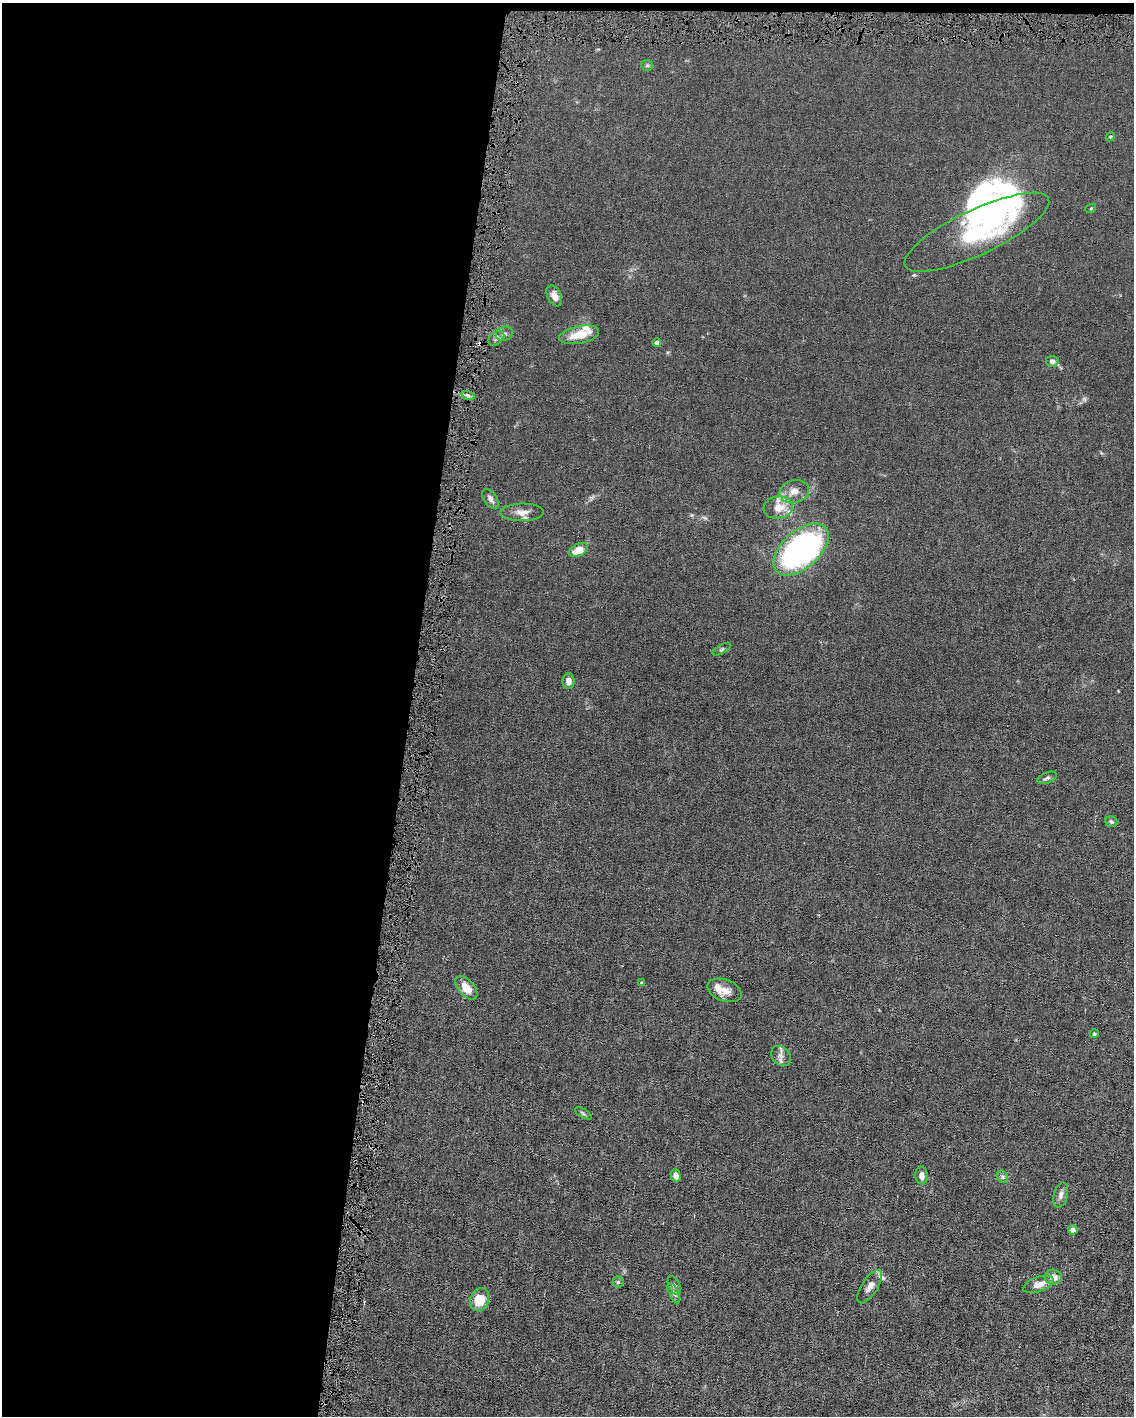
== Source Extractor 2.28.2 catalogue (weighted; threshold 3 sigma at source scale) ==
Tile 1 of 4 x 3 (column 1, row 1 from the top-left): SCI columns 1-1132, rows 2935-4348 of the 4530 x 4563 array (HDU 1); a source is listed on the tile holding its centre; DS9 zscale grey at full resolution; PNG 1136 x 1418 px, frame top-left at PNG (2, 3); each listed source drawn as its Kron ellipse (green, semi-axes under 4 px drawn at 4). Shown black and unused: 37% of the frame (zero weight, under 4 of 8 exposures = <1% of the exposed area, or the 3 px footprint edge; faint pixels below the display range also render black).
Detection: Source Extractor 2.28.2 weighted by HDU 2 'WHT'; one run over the whole footprint, this tile lists its part. Background 0.0155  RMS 0.0024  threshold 0.00961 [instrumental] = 3 sigma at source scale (4.09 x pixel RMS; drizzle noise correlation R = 1.36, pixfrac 0.8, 0.05/0.05 arcsec/px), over >= 5 px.
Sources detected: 49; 1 too faint to see at this stretch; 4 inside a brighter object's white glare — neither listed nor drawn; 5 inside a brighter listed object's ellipse — not listed separately; the other 39 listed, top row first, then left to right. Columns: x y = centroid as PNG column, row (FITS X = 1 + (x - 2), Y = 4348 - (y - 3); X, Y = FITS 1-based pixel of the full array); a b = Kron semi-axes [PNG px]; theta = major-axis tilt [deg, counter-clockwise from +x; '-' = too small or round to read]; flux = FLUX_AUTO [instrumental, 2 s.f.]
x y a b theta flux
647 65 6 5 - 0.31
1110 137 5 3 - 0.24
1091 208 5 3 - 0.21
977 232 79 22 25 25
554 296 11 7 -65 1.5
504 334 8 7 - 0.74
579 335 20 8 11 3.9
496 338 9 6 39 0.64
657 343 4 4 - 0.87
1052 361 6 5 - 0.81
468 395 7 4 -19 0.44
794 492 15 11 12 2.1
490 499 11 6 -56 0.86
778 508 15 11 6 3
522 512 22 9 0 1.8
578 550 10 6 25 3.1
801 550 33 18 41 74
722 649 10 3 29 0.34
568 681 8 6 89 1.2
1047 778 10 5 22 0.55
1111 822 6 5 - 0.49
642 983 4 4 - 0.29
466 988 14 8 -48 3.2
725 990 18 10 -20 2.2
1094 1034 4 4 - 0.36
781 1056 11 8 -48 1.1
583 1113 9 4 -30 0.34
676 1175 6 5 - 1
921 1175 9 6 -84 1.1
1002 1177 7 5 -61 0.45
1061 1195 13 7 75 0.99
1073 1230 5 4 - 1.1
1053 1277 9 7 -5 1.6
618 1282 5 5 - 0.37
1038 1284 16 7 19 2
674 1285 10 5 -64 0.55
870 1287 19 8 57 1.5
674 1293 11 4 -64 0.61
480 1300 12 9 68 4.7
Overlapping masked pixels (flux is a lower limit): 1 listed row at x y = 496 338